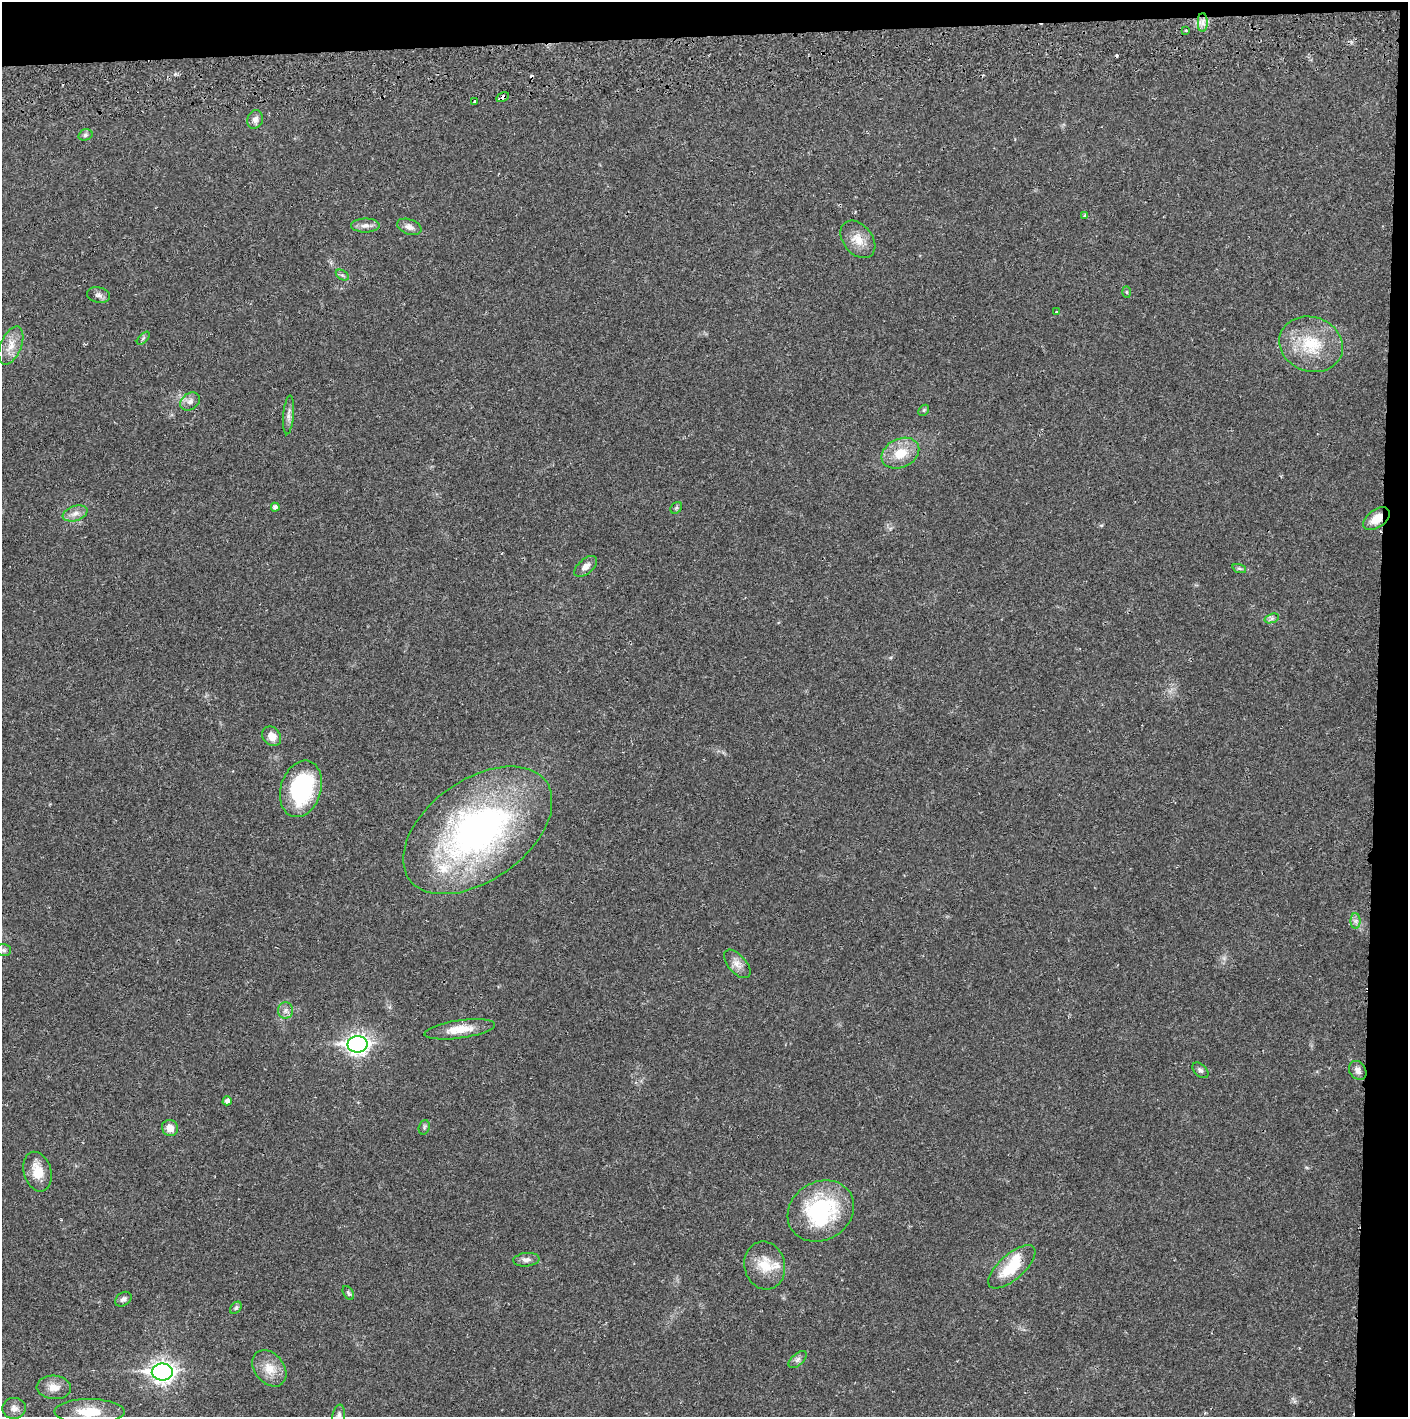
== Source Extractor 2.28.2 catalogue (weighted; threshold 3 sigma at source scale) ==
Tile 3 of 3 x 3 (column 3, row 1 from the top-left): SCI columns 2817-4222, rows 2886-4300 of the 4229 x 4358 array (HDU 1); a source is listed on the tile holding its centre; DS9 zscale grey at full resolution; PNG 1410 x 1419 px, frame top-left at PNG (2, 2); each listed source drawn as its Kron ellipse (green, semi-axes under 4 px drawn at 4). Shown black and unused: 5% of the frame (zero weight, under 2 of 3 exposures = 3% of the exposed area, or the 3 px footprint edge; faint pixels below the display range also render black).
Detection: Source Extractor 2.28.2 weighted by HDU 2 'WHT'; one run over the whole footprint, this tile lists its part. Background 0.0209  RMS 0.0035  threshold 0.0156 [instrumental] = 3 sigma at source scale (4.5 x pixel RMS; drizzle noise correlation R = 1.50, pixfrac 1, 0.05/0.05 arcsec/px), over >= 5 px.
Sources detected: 62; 1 inside a brighter object's white glare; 2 cosmic-ray / hot-pixel residue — neither listed nor drawn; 2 inside a brighter listed object's ellipse — not listed separately; the other 57 listed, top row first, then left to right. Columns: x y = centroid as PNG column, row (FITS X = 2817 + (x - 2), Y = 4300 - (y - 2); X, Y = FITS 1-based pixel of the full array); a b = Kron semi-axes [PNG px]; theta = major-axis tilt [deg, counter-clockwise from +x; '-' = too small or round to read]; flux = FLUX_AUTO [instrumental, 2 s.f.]
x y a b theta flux
1203 22 9 5 90 1.5
1186 31 3 2 - 0.45
503 97 6 3 30 2.1
475 101 3 3 - 1.2
255 119 9 8 - 1.6
85 135 7 5 17 0.76
1085 215 4 4 - 0.5
365 225 14 7 0 1.8
409 227 12 7 -20 1.9
858 239 21 14 -50 5.2
342 275 7 4 -32 0.64
1126 292 6 4 -88 0.4
98 295 11 7 -11 1.4
1056 312 3 3 - 0.86
143 338 8 3 45 0.53
1311 344 32 27 -20 16
11 346 20 10 67 4.4
190 401 11 8 35 1.7
924 410 6 4 45 0.51
288 415 19 5 85 1.8
900 453 20 14 26 7.6
275 507 4 4 - 1.2
676 508 6 5 - 0.55
75 513 13 7 18 2.2
1377 519 15 9 35 4.9
586 566 13 7 41 2.1
1239 568 7 4 -19 0.59
1272 618 7 4 19 0.84
272 736 10 8 -48 3.2
301 789 29 20 73 35
478 830 84 50 36 120
1356 921 7 5 -90 1
4 950 7 6 - 0.86
737 964 17 9 -49 2.6
286 1010 8 7 - 1.5
460 1029 35 9 8 6.4
358 1044 10 8 2 170
1200 1070 9 6 -44 0.97
1358 1070 10 8 -53 1.8
227 1101 4 4 - 1.2
424 1127 7 5 71 0.65
170 1128 8 8 - 3
37 1172 20 13 -73 6
821 1211 34 29 32 35
526 1260 13 6 5 1.5
765 1266 24 20 -76 8
1012 1267 29 12 41 11
348 1293 8 4 -58 0.63
123 1299 9 6 35 1.2
236 1308 7 5 47 0.68
798 1360 11 5 42 1.2
269 1368 20 14 -52 5.6
162 1372 10 8 1 190
54 1387 17 12 -4 3.7
14 1408 11 10 - 2.1
90 1412 35 12 0 9.4
339 1416 11 6 81 1.2
Overlapping masked pixels (flux is a lower limit): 2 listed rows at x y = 503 97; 1377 519
Isophote crosses this tile's border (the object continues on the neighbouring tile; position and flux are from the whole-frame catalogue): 1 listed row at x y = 339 1416